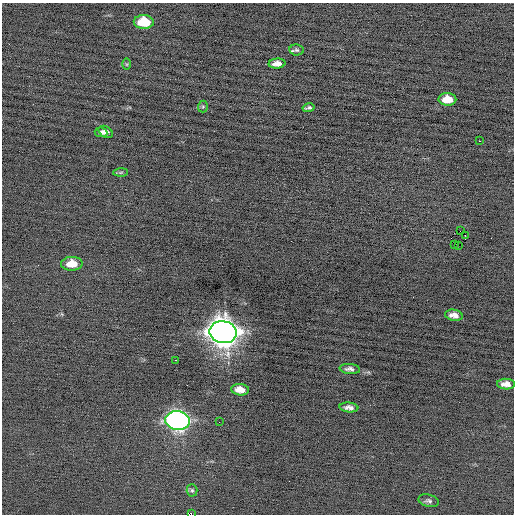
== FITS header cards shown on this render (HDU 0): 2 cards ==
NAXIS1  =                  512 / Axis length
NAXIS2  =                  512 / Axis length

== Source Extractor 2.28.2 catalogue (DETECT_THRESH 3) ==
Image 512 x 512 px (HDU 0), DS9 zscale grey, 1 PNG px = 1 image px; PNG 516 x 516 px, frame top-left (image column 1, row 512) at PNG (2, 3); each listed source drawn as its Kron ellipse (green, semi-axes under 4 px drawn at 4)
Background -0.0926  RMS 0.69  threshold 2.07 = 3 sigma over >= 5 px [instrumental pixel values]
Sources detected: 28; all 28 listed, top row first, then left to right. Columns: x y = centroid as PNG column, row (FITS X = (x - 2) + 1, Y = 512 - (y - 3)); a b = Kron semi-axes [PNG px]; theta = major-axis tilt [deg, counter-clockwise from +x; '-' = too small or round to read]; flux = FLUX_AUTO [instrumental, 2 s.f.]
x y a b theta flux
144 22 10 7 -1 1600
297 50 7 5 -5 100
127 64 5 3 - 45
277 64 8 5 4 310
447 99 9 6 -1 780
203 106 6 5 - 62
309 108 6 3 12 100
101 132 6 5 - 140
106 132 8 5 -34 250
479 141 3 2 - 300
121 172 7 4 1 69
460 231 2 2 - 26
465 235 2 2 - 310
455 244 3 2 - 58
458 245 2 2 - 130
72 264 11 7 2 700
454 315 9 5 -9 290
223 332 13 11 -10 71000
176 360 2 2 - 37
350 369 10 5 -6 170
506 384 9 5 -4 310
240 390 9 5 -6 450
349 407 9 5 -5 210
178 421 12 9 -7 23000
219 422 2 2 - 31
192 490 6 5 - 84
429 501 10 6 -14 140
191 514 3 2 - 1100
At the frame edge (FLAGS 8, measured only in part): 1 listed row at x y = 191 514